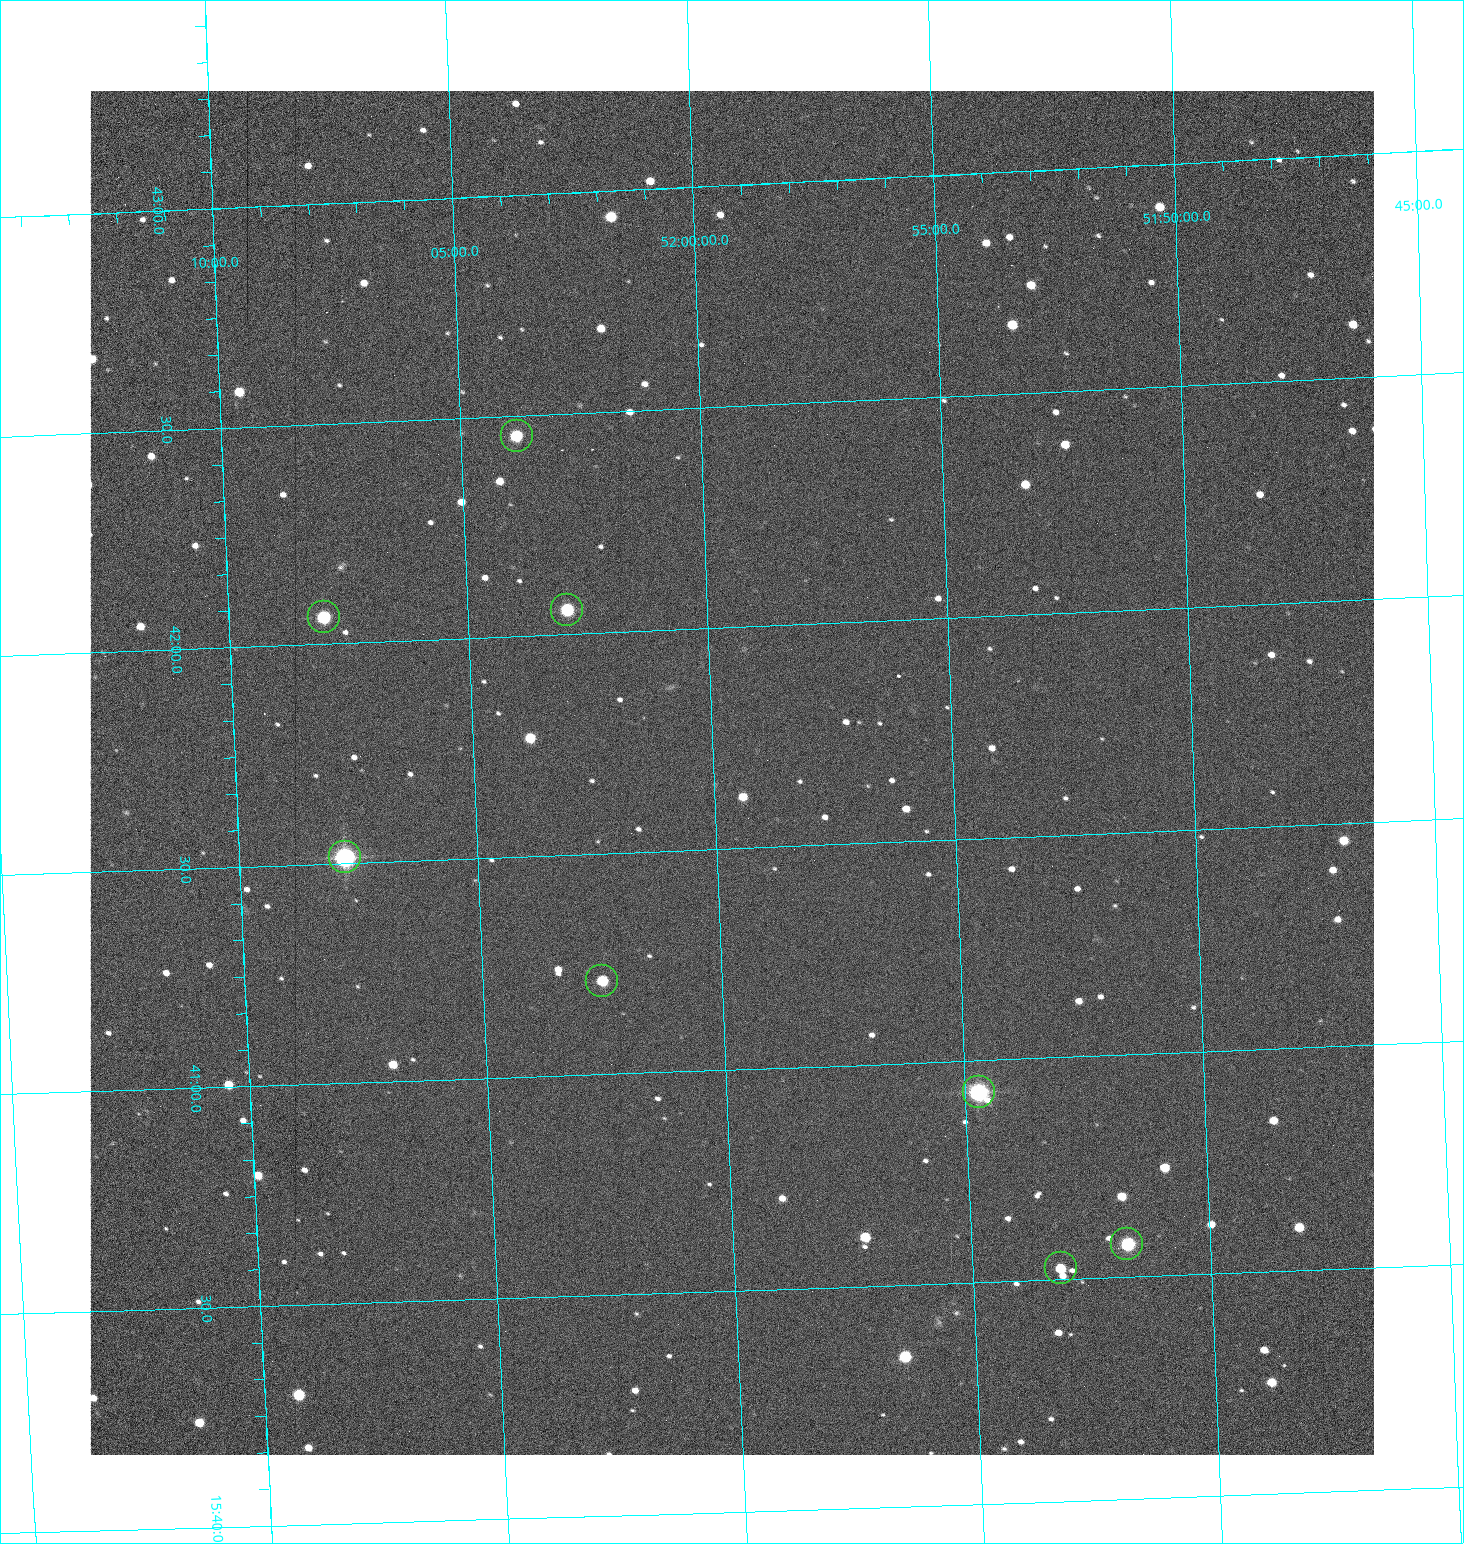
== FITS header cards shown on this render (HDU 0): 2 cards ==
NAXIS1  =                 1284 /fastest changing axis
NAXIS2  =                 1364 /next to fastest changing axis

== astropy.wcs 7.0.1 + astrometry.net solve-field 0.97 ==
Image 1284 x 1364 px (HDU 0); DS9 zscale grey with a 90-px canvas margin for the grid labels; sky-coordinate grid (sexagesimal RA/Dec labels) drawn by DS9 from the SOLVED WCS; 8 Tycho-2 reference stars matched to detected sources circled (green)
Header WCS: RA---TAN/DEC--TAN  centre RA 15:41:40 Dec +52:00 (235.42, +51.99 deg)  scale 1.26 arcsec/px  FOV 26.9' x 28.5'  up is +92 deg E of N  parity flipped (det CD > 0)
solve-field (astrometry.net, Tycho-2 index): VERIFIED the header's WCS against the Tycho-2 star catalogue (8 matches, 0 conflicts) and refined it, rather than solving blind
Solved WCS: RA---TAN-SIP/DEC--TAN-SIP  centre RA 15:41:40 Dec +52:00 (235.42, +51.99 deg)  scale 1.25 arcsec/px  FOV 26.8' x 28.5'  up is +92 deg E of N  parity flipped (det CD > 0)
The solver's refit moves the header's centre by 0.85 arcsec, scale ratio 0.9984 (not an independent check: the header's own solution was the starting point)
Tycho-2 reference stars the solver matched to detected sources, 8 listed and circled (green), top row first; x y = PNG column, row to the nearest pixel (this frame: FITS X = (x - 90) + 1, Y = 1364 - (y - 91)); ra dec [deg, ICRS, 3 dp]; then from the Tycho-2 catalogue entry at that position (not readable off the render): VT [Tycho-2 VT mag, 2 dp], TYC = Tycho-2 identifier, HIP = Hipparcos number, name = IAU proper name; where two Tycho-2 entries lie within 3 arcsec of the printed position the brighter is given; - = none
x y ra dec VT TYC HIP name
517 436 235.614 +52.064 11.61 3489-1132-1 - -
567 610 235.514 +52.049 11.19 3489-1407-1 - -
324 617 235.515 +52.133 11.12 3489-1380-1 - -
345 857 235.378 +52.130 9.31 3489-1322-1 76850 -
602 981 235.303 +52.042 11.52 3489-958-1 - -
979 1092 235.232 +51.912 9.59 3489-824-1 - -
1127 1244 235.143 +51.862 10.97 3489-1016-1 - -
1061 1268 235.131 +51.886 12.29 3489-908-1 - -